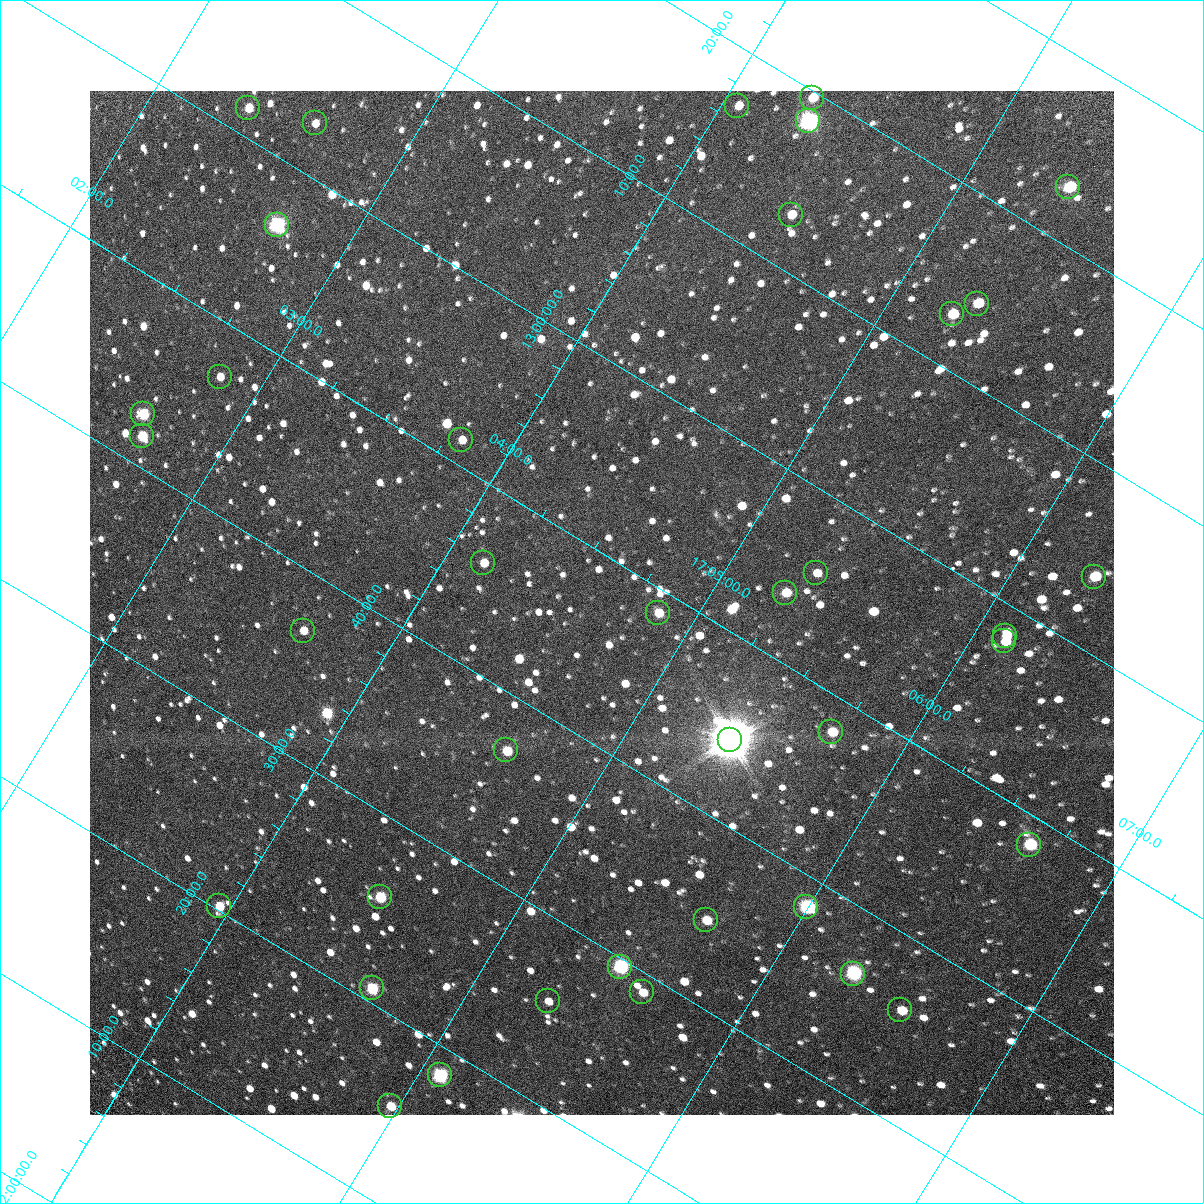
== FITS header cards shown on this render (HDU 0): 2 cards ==
NAXIS1  =                 1024 / Required FITS header
NAXIS2  =                 1024 / Required FITS header

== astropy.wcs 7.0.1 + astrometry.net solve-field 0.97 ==
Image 1024 x 1024 px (HDU 0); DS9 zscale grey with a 90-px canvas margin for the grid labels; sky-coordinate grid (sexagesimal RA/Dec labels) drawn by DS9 from the SOLVED WCS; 38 Tycho-2 reference stars matched to detected sources circled (green)
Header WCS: RA---TAN/DEC--TAN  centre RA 17:04:38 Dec +12:47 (256.16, +12.79 deg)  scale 3.57 arcsec/px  FOV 60.9' x 60.9'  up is -31 deg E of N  parity flipped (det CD > 0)
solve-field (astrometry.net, Tycho-2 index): VERIFIED the header's WCS against the Tycho-2 star catalogue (verified at 4 index scales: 10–38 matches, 0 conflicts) and refined it, rather than solving blind
Solved WCS: RA---TAN-SIP/DEC--TAN-SIP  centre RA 17:04:38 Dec +12:47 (256.16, +12.79 deg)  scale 3.57 arcsec/px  FOV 60.9' x 60.9'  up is -31 deg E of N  parity flipped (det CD > 0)
The solver's refit moves the header's centre by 0.82 arcsec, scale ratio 1.001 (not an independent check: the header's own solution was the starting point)
Tycho-2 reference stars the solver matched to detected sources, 38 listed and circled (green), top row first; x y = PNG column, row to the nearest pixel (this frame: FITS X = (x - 90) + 1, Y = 1024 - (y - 91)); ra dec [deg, ICRS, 3 dp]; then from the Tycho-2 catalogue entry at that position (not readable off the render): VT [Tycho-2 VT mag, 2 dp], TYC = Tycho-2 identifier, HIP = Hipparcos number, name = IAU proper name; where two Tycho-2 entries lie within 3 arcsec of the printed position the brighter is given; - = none
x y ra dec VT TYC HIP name
812 98 256.075 +13.327 11.03 988-1435-1 - -
737 106 256.015 +13.282 12.12 988-539-1 - -
248 108 255.591 +13.026 11.11 984-562-1 - -
808 121 256.084 +13.305 8.82 988-1312-1 - -
315 123 255.657 +13.048 11.70 984-1492-1 - -
1068 187 256.346 +13.384 9.77 988-444-1 - -
791 215 256.119 +13.217 11.48 988-1519-1 - -
277 225 255.678 +12.942 8.40 984-851-1 83399 -
977 304 256.328 +13.238 10.54 988-1880-1 - -
952 314 256.311 +13.216 10.57 988-1445-1 - -
220 377 255.709 +12.784 12.11 984-152-1 - -
143 414 255.663 +12.713 10.50 984-217-1 - -
142 436 255.673 +12.694 10.39 984-1057-1 - -
461 440 255.952 +12.856 11.81 984-1155-1 - -
483 563 256.036 +12.763 11.44 984-680-1 - -
816 573 256.331 +12.927 11.94 984-1956-1 - -
1094 577 256.574 +13.067 10.37 984-29-1 - -
785 593 256.314 +12.894 11.03 984-123-1 - -
658 613 256.214 +12.811 11.08 984-976-1 - -
303 631 255.916 +12.613 11.31 984-548-1 - -
1005 636 256.528 +12.971 11.85 984-1247-1 - -
1004 641 256.530 +12.966 11.63 984-140-1 - -
831 732 256.428 +12.800 10.61 984-81-1 - -
730 740 256.345 +12.741 4.89 984-2436-1 83613 -
506 750 256.156 +12.617 10.57 984-293-1 - -
1029 845 256.660 +12.807 9.63 985-579-1 - -
380 897 256.123 +12.427 10.31 984-389-1 - -
219 906 255.989 +12.337 10.91 984-1004-1 - -
806 907 256.499 +12.639 8.54 984-2205-1 83663 -
706 920 256.419 +12.576 10.78 984-452-1 - -
620 967 256.368 +12.492 8.44 984-801-1 83627 -
853 974 256.575 +12.607 8.60 984-25-1 83691 -
372 988 256.165 +12.346 9.76 984-1670-1 - -
642 992 256.401 +12.482 11.44 984-280-1 - -
548 1001 256.324 +12.426 11.80 984-2157-1 - -
900 1010 256.635 +12.600 11.03 985-1537-1 - -
440 1075 256.270 +12.308 9.11 984-2229-1 - -
390 1106 256.243 +12.256 10.81 984-617-1 - -